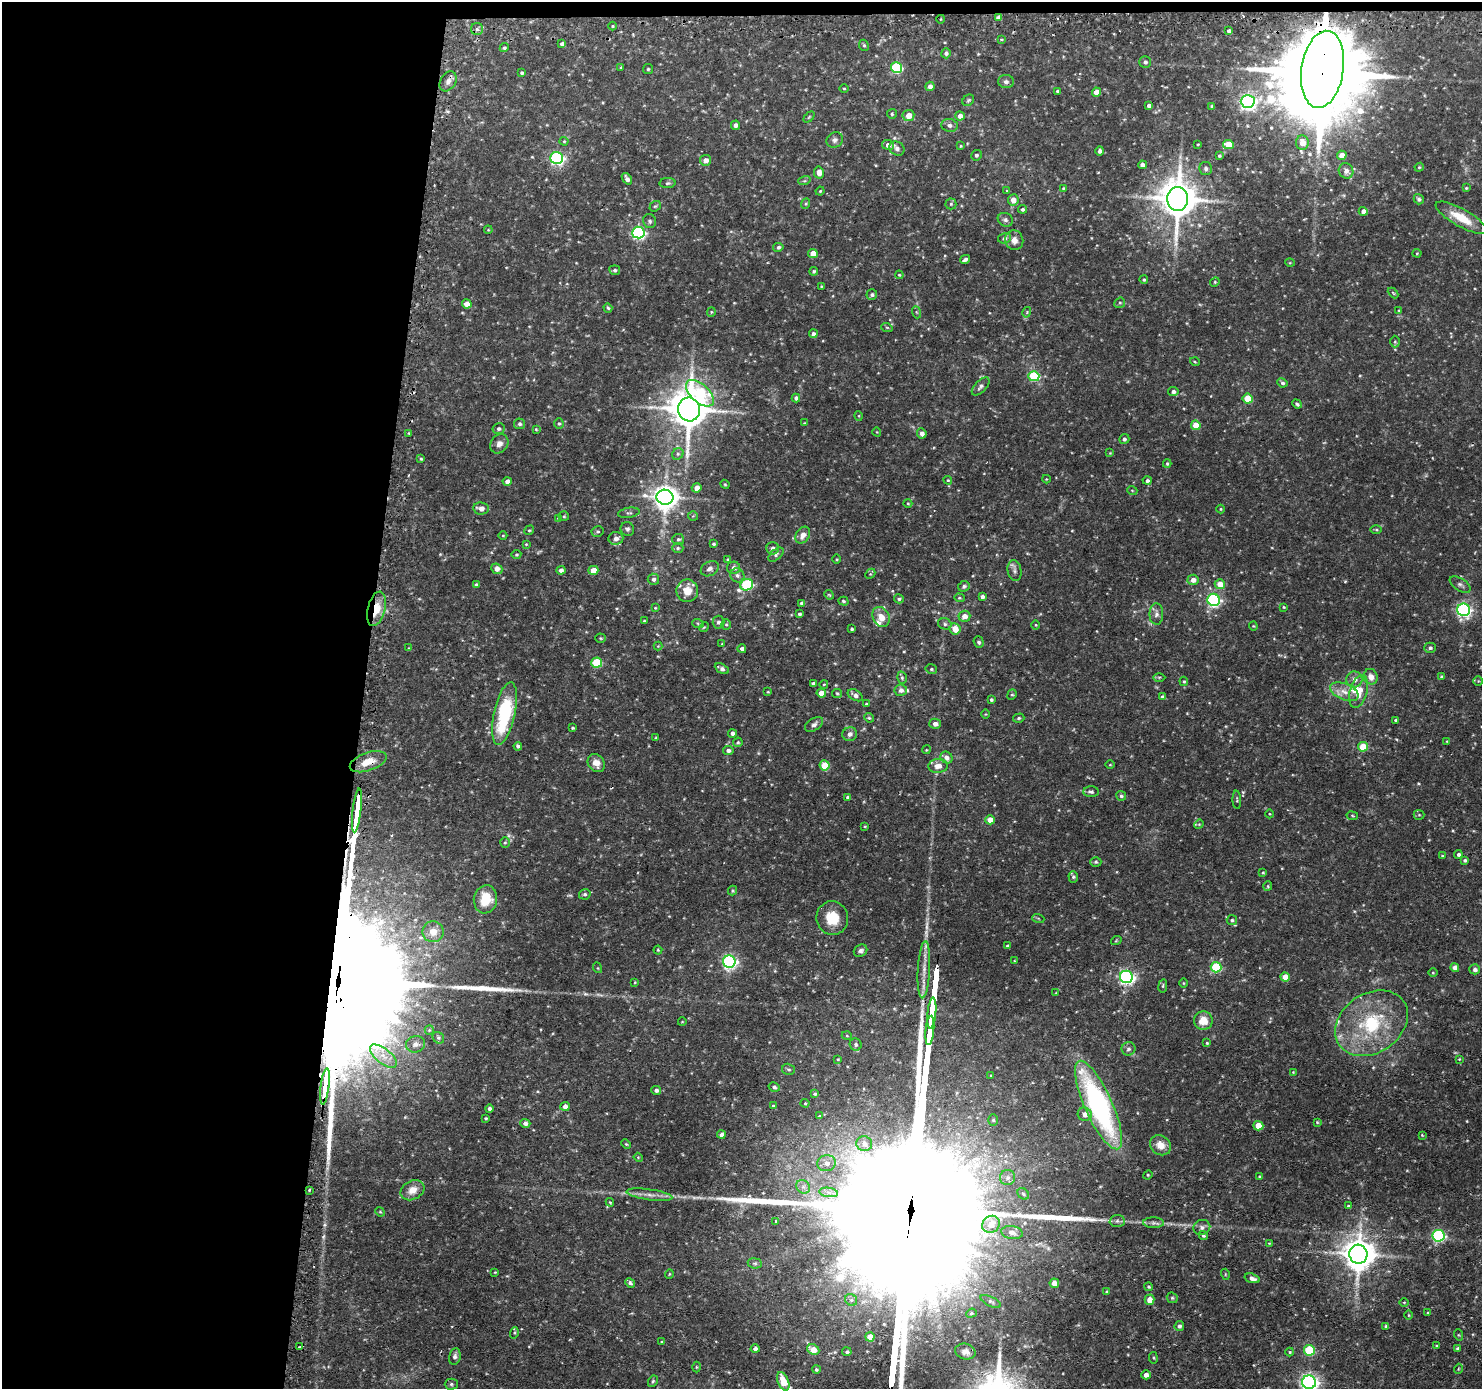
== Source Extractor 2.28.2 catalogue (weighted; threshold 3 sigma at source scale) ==
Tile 1 of 3 x 3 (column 1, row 1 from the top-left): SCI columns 21-1500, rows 2904-4290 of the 4481 x 4515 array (HDU 1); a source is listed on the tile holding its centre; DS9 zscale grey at full resolution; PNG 1484 x 1391 px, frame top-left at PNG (2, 2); each listed source drawn as its Kron ellipse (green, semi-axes under 4 px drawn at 4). Shown black and unused: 25% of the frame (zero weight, under 2 of 3 exposures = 3% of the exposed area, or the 3 px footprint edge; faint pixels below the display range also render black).
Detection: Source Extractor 2.28.2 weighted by HDU 2 'WHT'; one run over the whole footprint, this tile lists its part. Background 0.0897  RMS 0.0071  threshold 0.032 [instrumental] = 3 sigma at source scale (4.5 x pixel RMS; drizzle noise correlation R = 1.50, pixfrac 1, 0.05/0.05 arcsec/px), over >= 5 px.
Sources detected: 419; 4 too faint to see at this stretch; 1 inside a brighter object's white glare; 3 cosmic-ray / hot-pixel residue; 6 long thin detections or spike segments (spike, bleed or trail) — neither listed nor drawn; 9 inside a brighter listed object's ellipse — not listed separately; the other 396 listed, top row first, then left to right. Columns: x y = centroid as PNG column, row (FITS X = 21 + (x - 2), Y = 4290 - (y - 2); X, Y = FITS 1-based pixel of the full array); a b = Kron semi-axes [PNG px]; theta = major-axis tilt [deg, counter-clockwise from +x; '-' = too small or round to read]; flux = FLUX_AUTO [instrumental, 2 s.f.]
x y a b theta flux
999 17 4 4 - 3.2
941 19 4 3 - 0.53
612 26 4 3 - 0.65
477 29 6 6 - 1.8
1228 31 3 3 - 1.8
1001 39 4 3 - 0.69
562 44 4 3 - 1.6
864 45 6 4 -67 1.1
504 48 5 4 - 1.2
946 53 5 5 - 1.7
1145 62 6 6 - 1.9
621 67 3 2 - 0.49
896 68 6 5 - 60
648 69 5 5 - 1.1
1322 69 39 21 82 16000
522 73 4 3 - 1.1
448 81 11 7 58 3.5
1006 82 8 6 -1 2
930 86 4 4 - 3.2
844 88 4 3 - 0.71
1057 91 3 3 - 1.1
1096 92 4 4 - 7.2
968 100 6 5 - 1
1248 101 7 6 - 260
1149 105 4 3 - 2.2
1212 106 3 3 - 0.99
892 114 5 5 - 1.1
908 115 6 5 - 6.7
960 116 5 4 - 3.9
809 117 6 4 45 0.88
735 125 4 4 - 2.7
950 125 8 6 -8 2.8
835 140 8 7 - 2.2
564 141 4 4 - 0.74
1302 143 7 6 - 7.9
1198 144 3 2 - 0.61
1228 144 5 4 - 14
888 145 6 5 - 3.3
961 146 4 3 - 0.63
897 149 8 6 -33 2.7
1100 151 4 4 - 1.9
976 155 5 5 - 1.5
1342 155 5 4 - 7.8
1219 156 4 3 - 0.96
557 158 6 6 - 130
705 160 5 5 - 4.6
1142 165 4 4 - 3.1
1419 167 5 4 - 0.74
1206 168 6 6 - 1.9
1346 171 8 7 - 3.8
819 173 6 5 - 4.6
627 179 6 4 -52 2.9
804 181 6 4 17 1.1
668 183 8 5 3 1.4
1063 188 4 3 - 0.64
1466 188 4 4 - 0.8
820 191 4 4 - 0.69
1007 191 4 3 - 0.69
1178 199 12 10 -89 2000
1419 199 5 4 - 1.6
1013 200 5 5 - 5.2
805 204 5 3 - 0.84
951 204 5 5 - 1.1
655 206 6 5 - 1
1022 209 4 4 - 1.4
1363 211 4 4 - 3.7
1461 218 29 9 -29 17
1005 220 8 6 -30 1.8
650 221 7 6 - 1.5
488 230 4 3 - 0.5
638 233 6 6 - 130
1005 238 6 5 - 2.1
1014 240 10 9 - 4.7
778 247 5 4 - 1.7
813 253 5 4 - 8.5
1417 253 4 4 - 0.72
965 259 5 3 - 2
1290 263 5 3 - 0.58
615 270 5 5 - 1.4
814 271 4 3 - 1.2
899 275 4 3 - 0.63
1144 280 4 4 - 1.1
1215 282 5 4 - 0.82
821 286 4 3 - 0.65
1393 293 6 3 -45 0.76
872 295 5 5 - 1.6
1120 303 5 5 - 1.1
467 304 5 4 - 6.5
608 308 5 3 - 0.98
1399 310 4 3 - 0.58
711 312 5 4 - 0.73
916 312 6 4 -70 0.87
1027 312 5 3 - 0.93
887 328 6 3 -20 0.66
813 334 4 4 - 2
1395 342 6 5 - 0.98
1195 362 5 3 - 0.61
1034 376 5 5 - 49
1282 383 5 4 - 1.4
981 386 11 5 46 2.3
1173 391 5 4 - 2
700 393 17 9 -42 47
796 398 4 4 - 2.4
1248 398 5 5 - 19
1297 404 5 3 - 1.3
689 409 12 11 - 2300
859 416 5 3 - 0.62
559 423 5 4 - 1
804 423 3 3 - 0.53
519 424 5 5 - 1.6
1196 425 5 4 - 12
499 429 6 5 - 1.7
536 429 4 4 - 0.64
877 432 4 3 - 0.54
409 433 3 3 - 0.84
922 433 5 4 - 2.9
1124 439 5 5 - 1.8
499 444 10 8 54 3.9
1110 453 4 4 - 0.69
678 454 6 5 - 1.5
421 459 4 4 - 0.75
1167 463 4 3 - 0.96
1046 479 4 3 - 0.49
948 480 4 4 - 0.74
507 481 4 4 - 2.9
1147 481 4 4 - 1.6
725 484 5 4 - 0.8
697 488 5 4 - 4.7
1132 490 5 3 - 0.65
665 497 8 7 - 750
908 503 4 4 - 0.72
481 508 8 6 -8 4.8
1221 509 4 4 - 0.75
629 513 11 5 9 1.7
564 516 5 5 - 0.92
693 516 5 5 - 0.88
558 518 4 4 - 0.57
627 529 7 6 - 1.8
529 530 5 4 - 1
1376 530 6 4 -1 0.92
597 531 6 5 - 1.3
803 535 9 6 56 4.7
503 536 4 3 - 0.53
616 538 7 6 - 4.4
678 539 6 5 - 1.5
526 544 4 4 - 0.66
714 544 4 3 - 1.1
678 548 5 5 - 1.2
773 548 6 6 - 2.5
516 555 5 4 - 0.84
776 555 9 5 40 1.7
728 559 4 3 - 0.98
836 559 5 3 - 0.69
733 568 6 6 - 3.4
497 569 6 5 - 5.8
710 569 9 7 30 3.1
561 570 4 4 - 2.6
593 570 5 4 - 9.7
1015 571 10 7 -80 2.6
870 574 6 4 44 0.83
737 575 7 6 - 2.4
653 579 6 5 - 2.1
1193 580 5 5 - 4.4
1220 584 5 5 - 9.7
476 585 4 3 - 1.6
747 585 6 5 - 72
1460 585 12 6 -33 2.2
964 586 6 5 - 1.6
687 591 11 11 - 8.4
829 595 5 4 - 0.74
982 596 4 3 - 2
959 598 5 4 - 0.93
899 599 5 4 - 1.3
1214 600 6 6 - 120
843 601 5 4 - 0.99
802 603 4 3 - 1.8
1284 607 4 3 - 0.71
655 608 4 3 - 0.6
376 609 18 8 76 15
1463 610 6 6 - 170
799 614 4 3 - 1.2
1156 614 11 7 88 3
964 616 6 5 - 6.3
881 617 10 8 -59 7.8
644 621 3 3 - 0.76
718 622 6 6 - 2.2
698 624 6 4 -20 0.98
726 624 5 4 - 0.88
945 624 7 5 -16 1.6
1035 625 4 3 - 0.64
1253 626 4 4 - 0.65
704 627 5 4 - 0.73
852 629 3 3 - 1.1
955 629 6 5 - 9.5
600 638 5 4 - 0.84
979 642 6 5 - 1.5
722 644 3 3 - 0.56
658 646 4 4 - 0.64
409 648 4 3 - 0.66
1430 648 5 5 - 1.7
742 649 4 4 - 2.2
597 663 5 5 - 36
722 669 7 4 -29 2.6
931 669 6 4 -14 1.1
1159 677 6 4 1 1
1371 677 8 7 - 5.4
1442 677 4 4 - 1.1
902 678 6 5 - 1.1
1354 679 8 8 - 4.4
1184 681 5 4 - 0.87
1478 681 5 5 - 0.91
813 684 4 3 - 1.6
824 684 4 3 - 0.57
901 690 6 5 - 3
1358 691 17 8 75 12
768 692 4 3 - 0.59
1344 692 15 8 -23 7.4
821 693 4 4 - 6.2
837 693 5 4 - 0.87
855 695 8 5 -31 3.2
1012 695 5 4 - 1.1
1163 697 4 4 - 2.5
991 700 4 3 - 1.1
866 704 4 4 - 0.76
505 713 32 10 78 57
985 714 5 3 - 0.57
869 718 5 4 - 0.96
1019 718 6 4 16 1.2
1396 720 3 3 - 0.89
814 724 10 6 34 2.4
935 724 6 5 - 3.1
572 728 3 3 - 0.9
732 733 4 4 - 2.2
850 734 7 6 - 3.2
656 738 4 3 - 0.65
1447 741 4 3 - 0.59
738 742 5 4 - 1
518 746 4 4 - 1.9
1363 747 5 4 - 18
728 750 5 4 - 2.4
926 750 4 3 - 0.7
946 758 6 5 - 3.5
368 762 19 9 19 11
596 763 10 8 -53 5.8
825 765 5 5 - 18
1110 765 5 3 - 0.57
938 766 10 7 4 5.2
1091 792 8 5 -1 1.8
1121 796 5 5 - 1.3
848 797 4 3 - 1.9
1237 800 9 3 -87 0.96
357 811 22 3 83 2200
1269 814 4 3 - 0.58
1419 815 5 5 - 0.84
1352 816 5 3 - 0.66
990 820 5 4 - 9.6
1199 824 5 4 - 0.64
865 826 4 3 - 0.54
505 842 5 5 - 0.95
1458 854 4 4 - 1.8
1442 856 3 3 - 0.63
1465 860 4 4 - 1.3
1096 862 5 4 - 1.1
1263 872 4 3 - 0.72
1073 877 6 4 -88 1.2
1268 886 5 4 - 0.81
733 891 5 4 - 1
585 894 6 5 - 1.4
485 899 14 11 81 15
832 918 17 16 - 16
1038 918 6 4 -19 0.86
1232 920 5 5 - 1.3
433 932 10 10 - 6
1116 941 5 3 - 0.66
1007 946 4 4 - 0.95
658 950 4 4 - 0.83
860 951 7 6 - 2.3
1015 961 3 3 - 0.62
729 962 6 6 - 160
1216 967 5 5 - 47
1455 967 4 4 - 3.4
598 968 5 3 - 0.56
1475 969 5 5 - 2.3
924 970 28 6 87 7.5
1433 973 5 3 - 0.64
1126 977 6 6 - 180
1285 977 5 4 - 7.5
635 982 4 3 - 0.57
1183 983 4 3 - 0.57
1163 986 7 3 81 0.96
1056 993 3 3 - 0.47
932 1013 16 3 84 2200
1203 1021 9 9 - 10
682 1022 4 3 - 0.49
1371 1023 39 29 34 57
429 1030 5 4 - 0.85
930 1030 15 3 85 2100
847 1036 5 3 - 0.66
438 1038 6 5 - 1.4
1207 1043 4 4 - 0.81
415 1044 10 8 15 3.4
856 1045 6 5 - 1.6
1128 1049 7 6 - 2
383 1056 16 7 -38 7.8
838 1059 4 3 - 0.64
1459 1059 3 3 - 0.6
789 1069 6 5 - 1.4
1293 1072 2 2 - 0.47
991 1076 4 3 - 0.69
325 1087 18 3 83 2200
774 1087 5 4 - 1.5
656 1090 5 4 - 2.1
815 1094 4 4 - 1.1
805 1103 4 4 - 0.73
1098 1105 48 14 -66 160
565 1106 4 4 - 3.9
773 1106 4 4 - 0.86
489 1109 4 3 - 2.1
1085 1114 7 6 - 4.6
819 1116 3 2 - 0.41
486 1118 3 3 - 0.84
993 1120 6 5 - 1.3
1317 1122 3 3 - 0.67
525 1123 5 4 - 2.4
1258 1126 5 4 - 12
721 1134 4 3 - 2.5
1422 1135 4 3 - 0.59
626 1144 5 3 - 0.76
864 1144 8 7 - 4.5
1160 1145 11 9 -39 8.1
638 1157 4 3 - 0.62
826 1163 9 8 - 4.2
1148 1175 5 4 - 0.8
1008 1177 7 7 - 2.6
1259 1177 4 4 - 0.85
803 1187 7 6 - 2.6
309 1190 3 2 - 2.5
412 1190 12 9 28 7.6
829 1192 9 4 -9 3
1023 1194 6 5 - 1.1
649 1195 23 5 -8 5.3
610 1202 4 3 - 0.76
1348 1206 4 4 - 0.82
380 1212 5 4 - 0.74
776 1221 4 3 - 0.59
1117 1221 7 6 - 2.1
1153 1223 10 5 -1 2.3
991 1224 9 8 - 7.5
1202 1227 8 7 - 2.6
1012 1232 11 6 -10 2.6
1203 1235 5 4 - 1.2
1438 1236 6 6 - 110
1269 1243 4 3 - 0.61
1358 1254 9 9 - 1400
755 1263 7 5 -7 1.3
495 1272 4 3 - 0.57
669 1274 5 3 - 0.59
1225 1274 5 3 - 0.63
1252 1278 8 4 -17 3
630 1283 5 4 - 1.8
1054 1283 5 4 - 6
1148 1287 4 4 - 0.95
1106 1292 4 4 - 0.91
1172 1298 6 5 - 1
851 1300 6 5 - 1.5
1150 1300 5 5 - 7.7
991 1301 11 5 -26 1.6
1404 1302 4 3 - 0.61
971 1313 5 4 - 0.99
1428 1313 4 3 - 0.72
1408 1315 5 3 - 0.67
1179 1326 5 5 - 1.7
1385 1326 4 3 - 0.7
514 1333 6 4 73 0.82
1459 1335 6 3 -70 0.71
870 1337 4 4 - 9.4
662 1342 3 2 - 0.7
1437 1346 4 3 - 1
300 1347 3 3 - 2.1
1457 1348 4 4 - 1.1
755 1349 4 4 - 3.2
813 1350 6 5 - 10
1309 1350 5 5 - 41
965 1351 10 7 -14 3.6
847 1352 5 4 - 1.5
1290 1352 4 4 - 0.84
455 1356 8 5 79 2.3
1153 1358 6 3 -81 0.78
696 1367 5 3 - 0.69
1458 1369 5 3 - 0.86
816 1370 4 4 - 1.2
1146 1375 5 4 - 3
653 1381 6 4 61 1
783 1381 9 5 -68 16
1309 1382 7 7 - 290
451 1384 6 5 - 1.4
Overlapping masked pixels (flux is a lower limit): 5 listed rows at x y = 999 17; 1322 69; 376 609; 368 762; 325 1087
Isophote crosses this tile's border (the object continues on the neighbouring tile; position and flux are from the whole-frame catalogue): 1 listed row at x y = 1309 1382